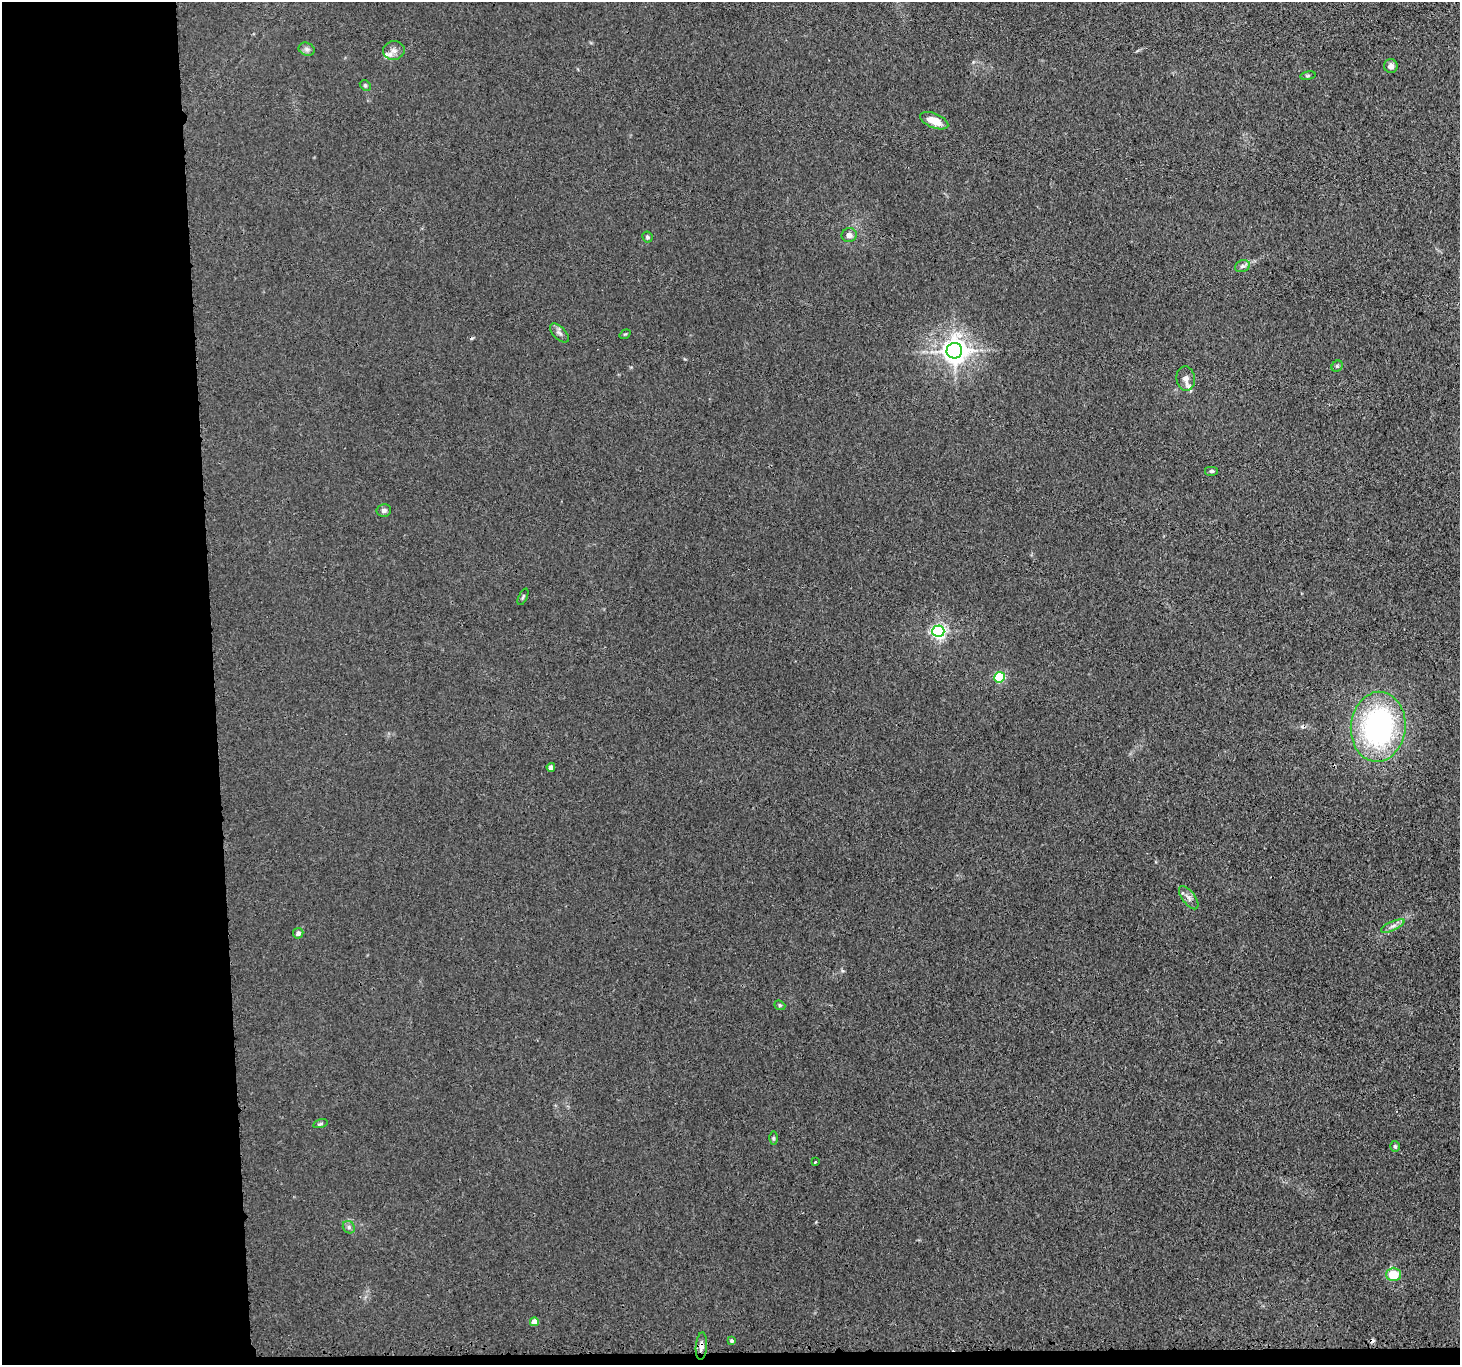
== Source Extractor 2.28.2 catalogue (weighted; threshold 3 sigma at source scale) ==
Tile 7 of 3 x 3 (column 1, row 3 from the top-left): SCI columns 23-1480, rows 138-1500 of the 4416 x 4389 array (HDU 1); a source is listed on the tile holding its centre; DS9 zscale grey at full resolution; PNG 1462 x 1367 px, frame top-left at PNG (2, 2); each listed source drawn as its Kron ellipse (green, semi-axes under 4 px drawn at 4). Shown black and unused: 15% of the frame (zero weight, under 3 of 4 exposures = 3% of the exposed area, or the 3 px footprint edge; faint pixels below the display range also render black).
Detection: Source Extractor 2.28.2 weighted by HDU 2 'WHT'; one run over the whole footprint, this tile lists its part. Background 0.0279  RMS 0.0041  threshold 0.0186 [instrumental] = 3 sigma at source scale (4.5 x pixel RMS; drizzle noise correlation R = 1.50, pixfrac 1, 0.05/0.05 arcsec/px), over >= 5 px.
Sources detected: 37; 1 cosmic-ray / hot-pixel residue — neither listed nor drawn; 2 inside a brighter listed object's ellipse — not listed separately; the other 34 listed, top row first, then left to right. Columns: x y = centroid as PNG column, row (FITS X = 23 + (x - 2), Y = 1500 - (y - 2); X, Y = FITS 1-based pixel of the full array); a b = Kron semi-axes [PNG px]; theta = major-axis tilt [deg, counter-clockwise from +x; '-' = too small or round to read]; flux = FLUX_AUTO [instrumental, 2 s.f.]
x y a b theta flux
307 49 8 6 -20 1.3
394 50 11 9 7 2.3
1391 66 7 6 - 1.5
1308 76 8 4 9 0.57
365 85 6 4 -45 0.62
934 121 15 7 -22 6
849 235 7 7 - 2.1
647 237 5 5 - 0.65
1242 266 8 5 20 1.1
559 333 12 6 -45 1.5
625 334 6 3 35 0.41
954 351 8 7 - 430
1337 366 6 5 - 0.67
1186 379 12 9 -85 2.3
1212 471 7 5 0 0.77
384 510 7 6 - 1.3
523 597 9 3 65 0.56
938 631 6 6 - 110
999 677 5 5 - 35
1378 727 35 27 84 88
551 767 4 4 - 3
1189 898 14 6 -53 2
1393 926 13 4 25 1.7
298 933 5 5 - 1.7
780 1005 6 4 -21 0.56
320 1124 7 4 14 0.69
773 1138 6 4 90 0.64
1395 1146 5 5 - 0.78
815 1162 3 3 - 0.57
349 1227 6 5 - 1
1393 1274 7 6 - 10
534 1322 4 4 - 4
732 1341 4 3 - 0.75
701 1346 14 5 86 1.9
Overlapping masked pixels (flux is a lower limit): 1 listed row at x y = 701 1346